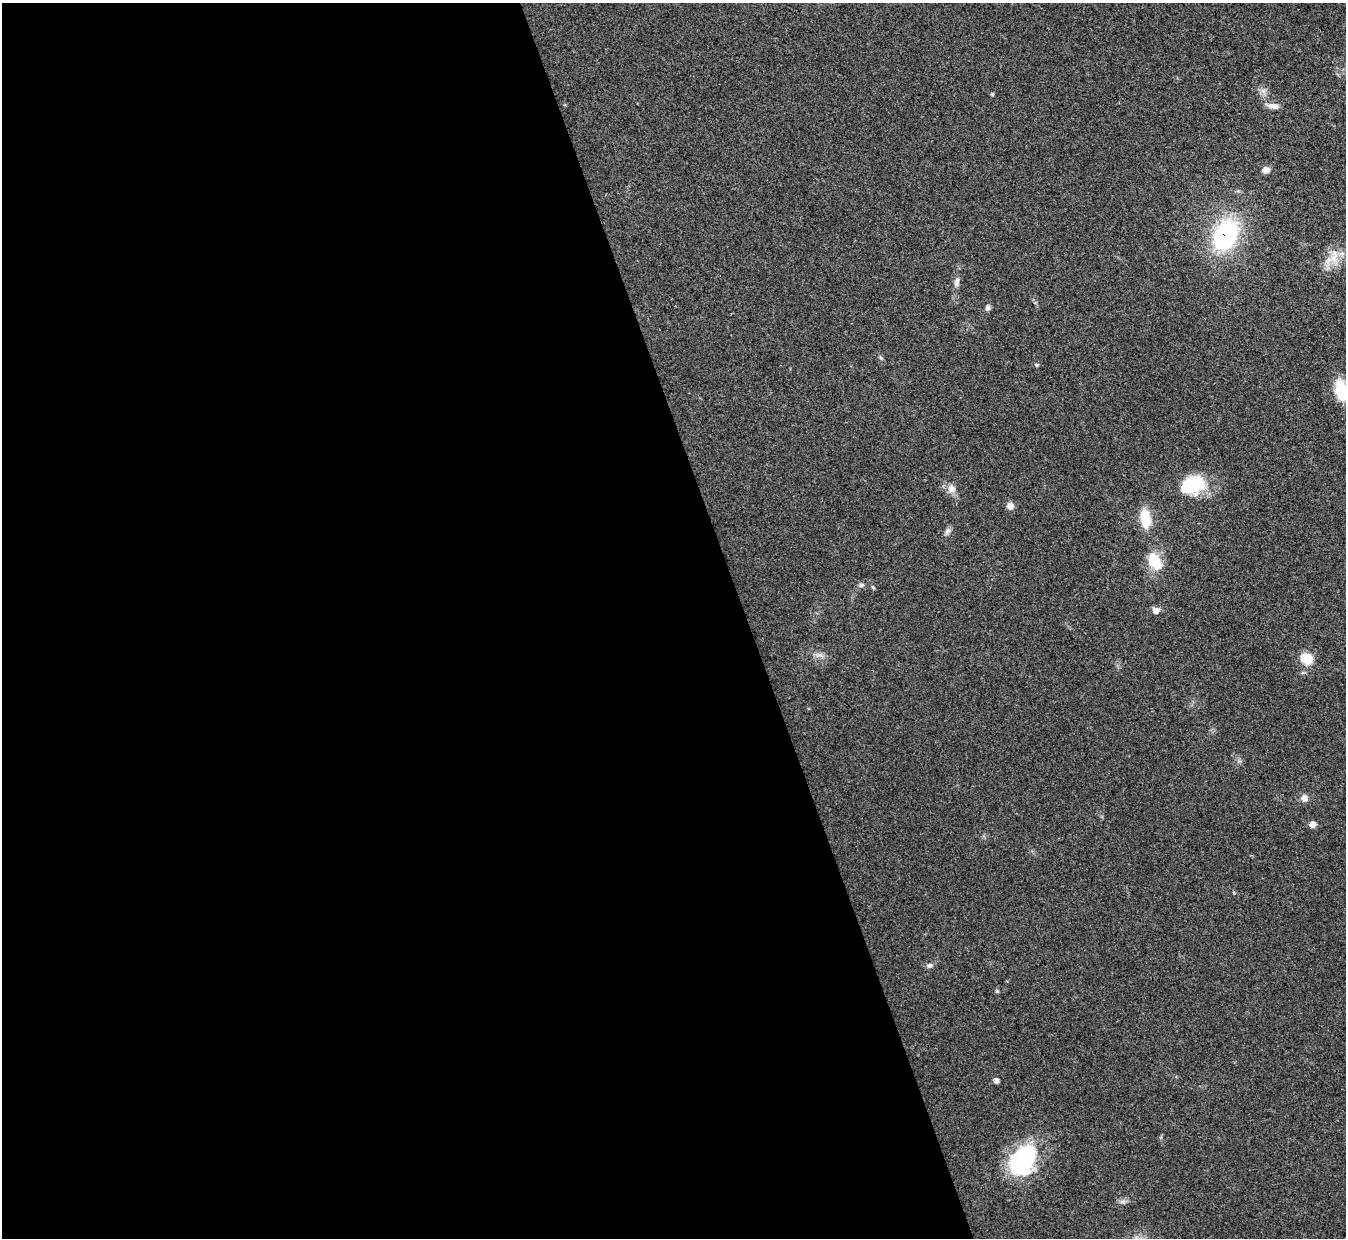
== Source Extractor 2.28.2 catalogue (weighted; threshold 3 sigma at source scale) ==
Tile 9 of 4 x 4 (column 1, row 3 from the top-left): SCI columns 1-1344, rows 1384-2619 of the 5378 x 5365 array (HDU 1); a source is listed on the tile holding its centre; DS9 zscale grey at full resolution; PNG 1348 x 1240 px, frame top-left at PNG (2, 3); no overlay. Shown black and unused: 55% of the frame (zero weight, under 3 of 4 exposures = <1% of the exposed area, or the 3 px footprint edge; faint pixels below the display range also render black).
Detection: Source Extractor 2.28.2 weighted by HDU 2 'WHT'; one run over the whole footprint, this tile lists its part. Background 0.15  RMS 0.0071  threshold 0.0321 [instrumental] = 3 sigma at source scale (4.5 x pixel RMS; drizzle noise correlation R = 1.50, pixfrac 1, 0.05/0.05 arcsec/px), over >= 5 px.
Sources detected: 26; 1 inside a brighter object's white glare — not listed; the other 25 listed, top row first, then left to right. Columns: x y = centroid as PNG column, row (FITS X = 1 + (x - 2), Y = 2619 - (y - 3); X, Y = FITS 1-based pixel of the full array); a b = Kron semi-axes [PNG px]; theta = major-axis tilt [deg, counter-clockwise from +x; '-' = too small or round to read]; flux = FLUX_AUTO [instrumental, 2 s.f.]
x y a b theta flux
1273 106 15 7 -12 4.5
1266 170 8 7 - 4.3
1225 235 29 20 63 92
1333 258 28 12 24 13
957 282 14 6 78 3.2
988 308 7 6 - 1.9
1037 365 5 4 - 0.94
1341 390 18 10 -81 28
1194 483 25 21 -37 31
951 489 11 9 -49 5.5
1010 506 8 7 - 4.3
1145 518 22 11 -82 17
947 531 9 7 59 2.5
1155 561 20 13 -59 19
861 585 7 5 2 1.7
873 587 6 3 -20 0.82
1156 610 8 7 - 3.5
819 655 12 4 17 2.3
1306 658 13 11 -32 14
1304 798 9 9 - 3.6
1312 824 8 7 - 3.2
929 965 9 6 17 2.3
997 991 6 4 -45 0.88
996 1080 6 5 - 3
1023 1161 33 23 59 78
Overlapping masked pixels (flux is a lower limit): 1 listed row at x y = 1225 235
Isophote crosses this tile's border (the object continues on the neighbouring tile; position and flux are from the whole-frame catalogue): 1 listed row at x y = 1341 390